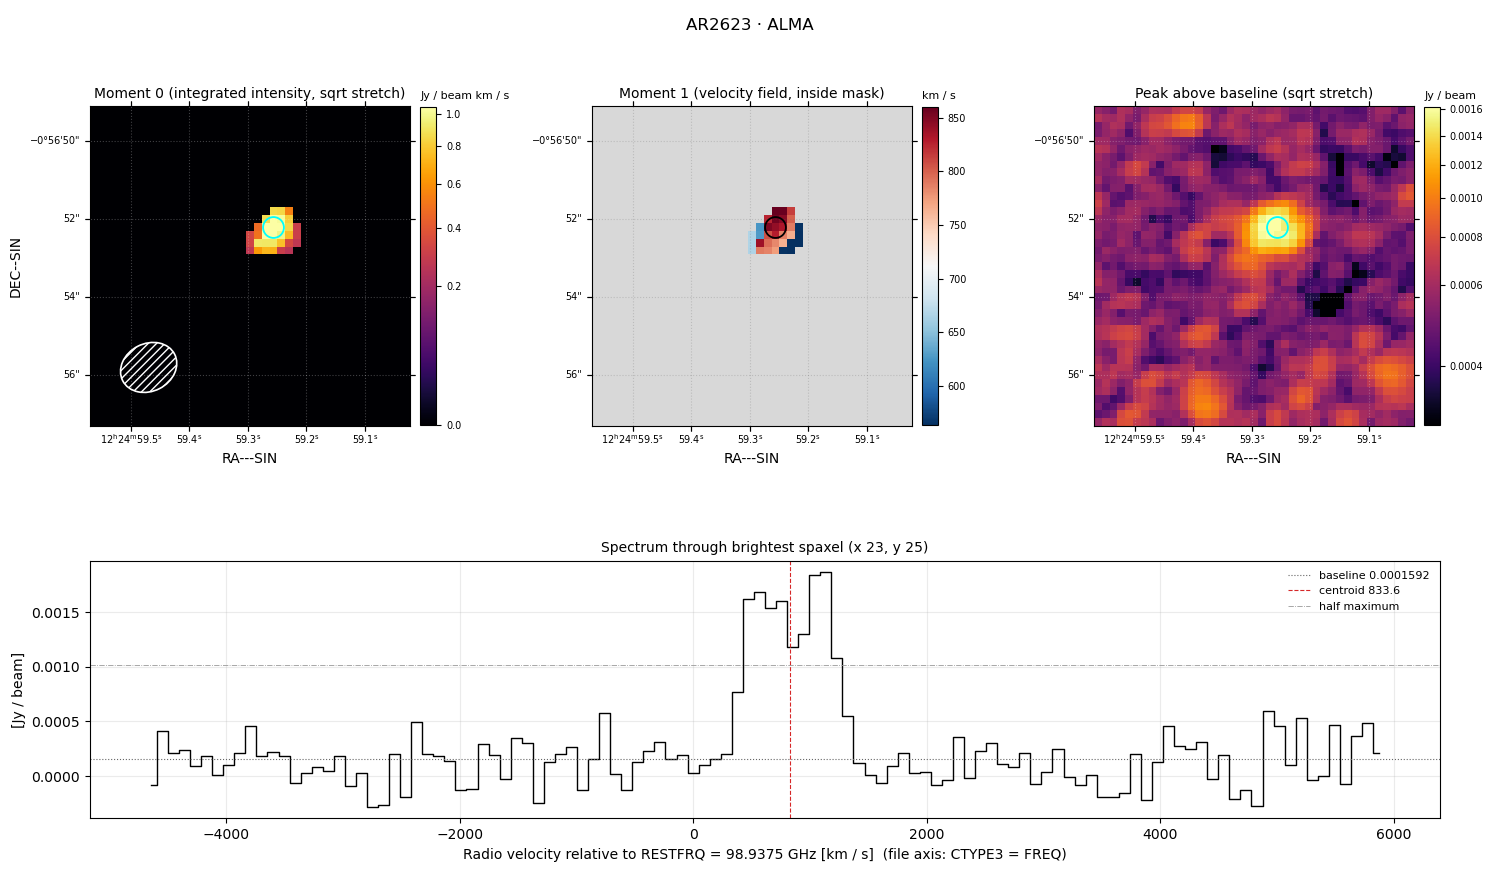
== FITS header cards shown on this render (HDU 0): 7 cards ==
OBJECT  = 'AR2623  '
TELESCOP= 'ALMA    '
BUNIT   = 'Jy/beam '           /Brightness (pixel) unit
CTYPE1  = 'RA---SIN'
CTYPE2  = 'DEC--SIN'
CTYPE3  = 'FREQ    '
RESTFRQ =   9.893750000000E+10 /Rest Frequency (Hz)

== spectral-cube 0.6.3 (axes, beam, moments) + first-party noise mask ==
SpectralCube HDU 0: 112 channels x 41 x 41 spaxels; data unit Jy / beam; figure title: AR2623 · ALMA
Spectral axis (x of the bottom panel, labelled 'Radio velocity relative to RESTFRQ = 98.9375 GHz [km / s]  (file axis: CTYPE3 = FREQ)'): -4640 .. 5871 km / s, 112 channels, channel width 94.7 km / s
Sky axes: RA---SIN/DEC--SIN; field 0.137' x 0.137' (0.2 arcsec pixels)
Beam (drawn as the hatched ellipse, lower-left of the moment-0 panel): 112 per-channel beams; median BMAJ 1.49 arcsec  BMIN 1.22 arcsec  BPA -62.9 deg
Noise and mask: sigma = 2.0e-04 Jy / beam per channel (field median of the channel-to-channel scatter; agrees with the line-free scatter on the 1645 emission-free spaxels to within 8%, no correlation factor applied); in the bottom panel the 103 channels outside the line scatter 2.1e-04 Jy / beam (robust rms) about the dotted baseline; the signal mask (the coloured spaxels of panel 2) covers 2% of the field
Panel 1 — Moment 0 (line voxels x channel width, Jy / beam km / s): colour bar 0 .. 1.04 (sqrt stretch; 0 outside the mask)
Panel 2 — Moment 1 (intensity-weighted velocity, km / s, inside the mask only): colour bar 563 .. 860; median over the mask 786
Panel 3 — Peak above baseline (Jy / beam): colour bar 3.56e-04 .. 0.00162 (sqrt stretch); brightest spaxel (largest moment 0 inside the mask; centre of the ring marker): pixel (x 23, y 25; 0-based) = ICRS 12h24m59.3s -00d56m52s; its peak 0.00171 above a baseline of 0.0001592
Panel 4 — spectrum at that spaxel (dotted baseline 0.0001592 Jy / beam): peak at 1136 km / s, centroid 833.6 km / s (red dashed line; intensity-weighted over the run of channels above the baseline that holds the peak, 142 .. 1373 km / s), W50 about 852 km / s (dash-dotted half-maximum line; edge to edge of the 9 channels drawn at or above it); detected line 426 .. 1278 km / s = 9 of 112 channels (8%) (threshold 4 sigma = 8.0e-04 Jy / beam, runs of >= 3 channels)